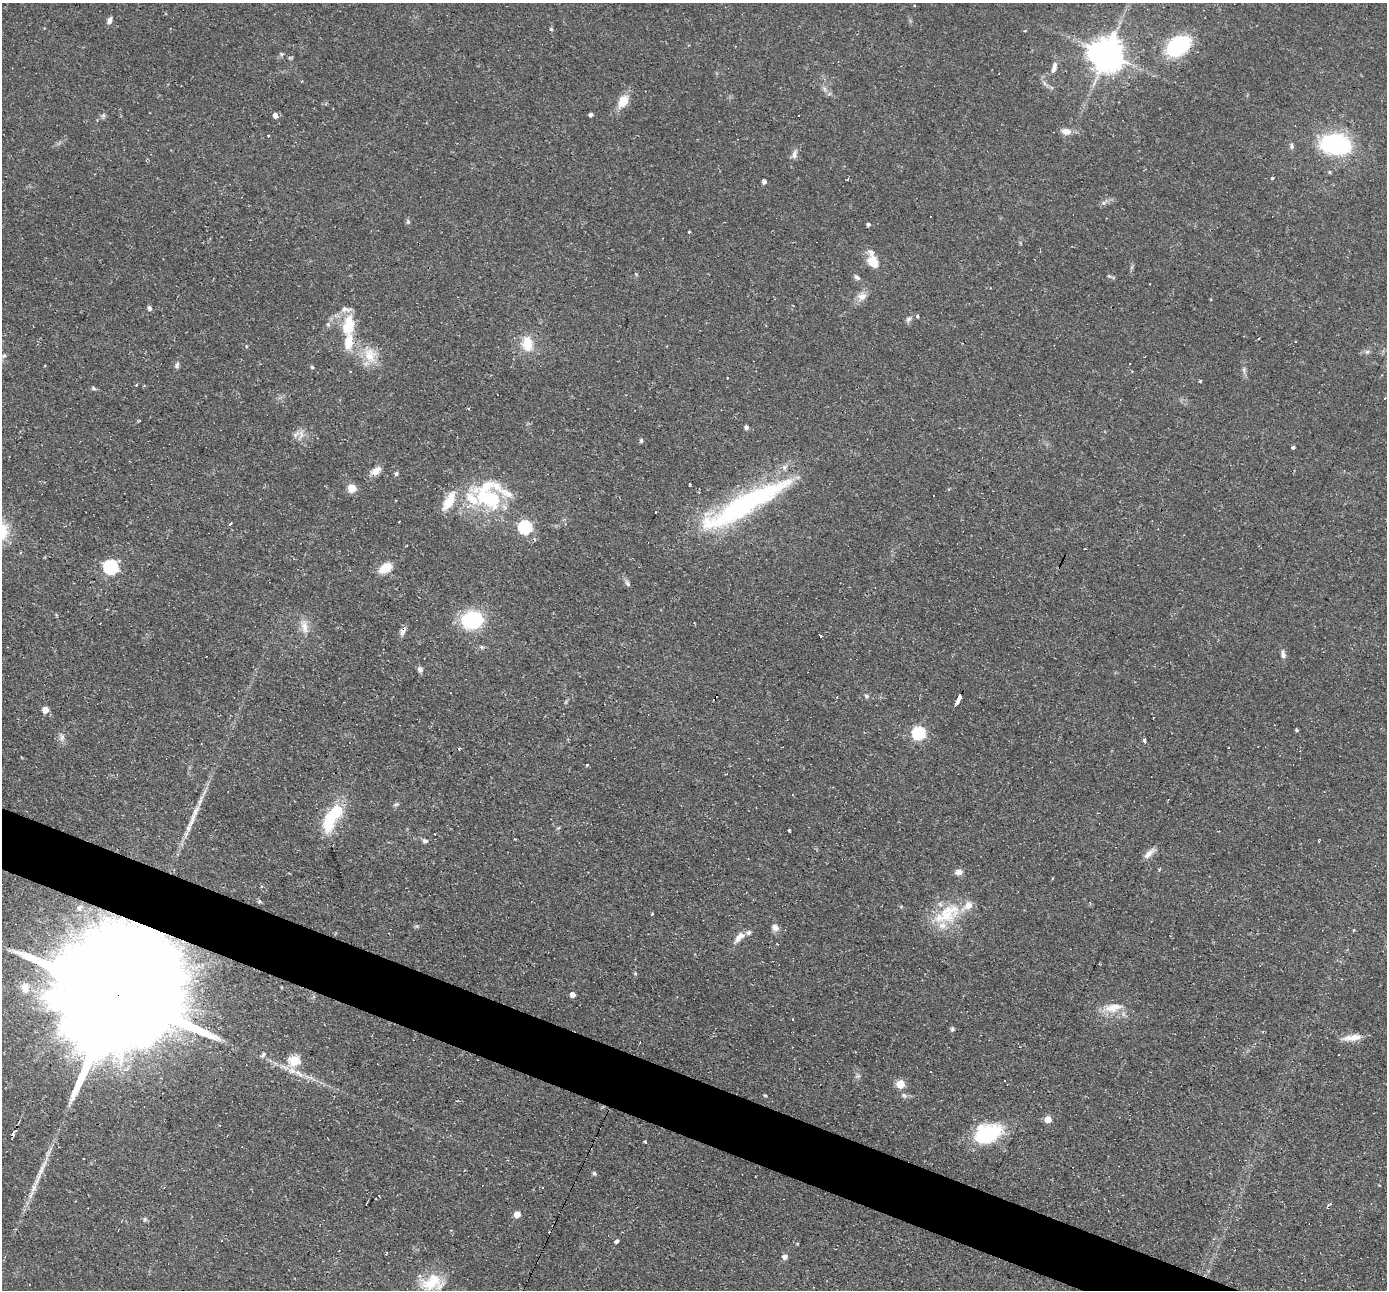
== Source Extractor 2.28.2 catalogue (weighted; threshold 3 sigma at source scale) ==
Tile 6 of 4 x 4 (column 2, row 2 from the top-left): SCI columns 1387-2771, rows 2846-4133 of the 5542 x 5557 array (HDU 1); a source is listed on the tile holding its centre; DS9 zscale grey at full resolution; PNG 1389 x 1292 px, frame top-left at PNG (2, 3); no overlay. Shown black and unused: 4% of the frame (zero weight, under 2 of 3 exposures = <1% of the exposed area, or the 3 px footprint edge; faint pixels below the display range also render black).
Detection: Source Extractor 2.28.2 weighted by HDU 2 'WHT'; one run over the whole footprint, this tile lists its part. Background 0.0583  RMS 0.0047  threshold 0.021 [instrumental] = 3 sigma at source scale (4.5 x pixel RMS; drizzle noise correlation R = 1.50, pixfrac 1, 0.05/0.05 arcsec/px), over >= 5 px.
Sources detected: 136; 12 cosmic-ray / hot-pixel residue — not listed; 10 inside a brighter listed object's ellipse — not listed separately; the other 114 listed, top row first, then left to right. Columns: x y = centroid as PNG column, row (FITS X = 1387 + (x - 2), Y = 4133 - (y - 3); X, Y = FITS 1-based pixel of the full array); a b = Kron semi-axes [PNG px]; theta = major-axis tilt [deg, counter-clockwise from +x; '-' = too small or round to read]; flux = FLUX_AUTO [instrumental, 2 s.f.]
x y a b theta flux
110 20 8 5 71 1.8
551 29 4 4 - 0.52
1178 46 29 20 32 28
1106 54 10 10 - 1000
1054 67 17 7 75 2.7
999 73 3 2 - 0.3
1044 83 7 4 -71 1
825 89 7 4 -71 1.1
623 101 13 10 60 7.6
591 114 4 4 - 1.5
103 115 6 5 - 0.98
275 115 5 5 - 2.3
1066 131 13 9 -6 3.2
268 136 3 2 - 0.73
1336 144 22 14 -8 73
1291 146 9 4 -84 1
794 154 12 6 79 2.1
1329 172 5 4 - 0.57
1272 178 3 3 - 1.2
764 181 4 4 - 1.7
930 217 2 2 - 0.5
408 222 7 5 70 0.83
868 224 4 4 - 1
689 232 3 2 - 0.45
873 262 14 11 -49 8
1109 276 6 4 -42 0.61
857 277 8 5 -42 1.3
862 297 12 10 21 3.6
149 308 7 5 -74 1.2
917 316 3 3 - 1.5
908 319 9 6 45 1.4
348 325 26 14 79 15
1295 341 3 2 - 0.6
527 344 18 13 -83 10
370 355 22 18 -70 10
4 356 6 5 - 0.94
177 365 8 6 73 1.2
312 367 5 4 - 0.6
1244 370 8 4 -90 1.1
728 378 2 2 - 0.4
1200 381 3 3 - 0.57
93 388 6 5 - 0.85
469 408 3 3 - 0.55
746 427 5 5 - 1.1
296 435 13 6 46 2.3
641 440 6 4 75 0.71
1293 447 3 3 - 1.3
376 471 13 8 37 4.2
397 474 5 4 - 0.87
690 484 3 2 - 0.52
352 488 7 7 - 6.9
489 498 47 23 -31 37
449 501 26 10 60 9.3
744 505 104 20 29 98
230 524 5 3 - 0.52
525 527 6 6 - 66
111 567 7 6 - 82
385 568 13 8 32 8.2
627 583 9 6 -53 1.4
472 620 23 19 10 30
304 627 18 9 -82 4.6
403 631 10 6 61 2.4
821 636 4 3 - 1.5
482 647 6 5 - 0.88
1283 655 10 5 -79 1.8
420 670 8 6 -57 1.6
866 696 6 5 - 0.82
958 699 10 3 64 19
45 710 5 5 - 5.1
1296 730 4 3 - 0.56
919 733 6 6 - 59
62 737 10 6 90 1.8
1144 741 5 3 - 1.6
459 748 3 3 - 1
587 765 4 3 - 0.54
396 804 6 4 2 0.77
329 822 23 12 80 17
789 830 3 3 - 0.7
425 841 6 5 - 1.3
1149 853 19 7 44 3
959 872 9 7 2 2.3
260 901 5 4 - 0.9
79 908 6 5 - 0.96
947 913 39 25 32 22
652 914 3 2 - 0.61
775 927 9 6 -33 2.5
1354 930 3 3 - 0.87
739 937 17 8 44 4
635 973 4 4 - 0.48
184 979 25 11 65 12
25 988 14 10 -81 3.9
119 990 91 23 65 43000
573 995 5 4 - 2.8
1114 1007 19 14 19 8.2
952 1029 5 5 - 0.91
1352 1037 25 7 6 4.9
263 1054 7 5 42 1.2
294 1060 6 6 - 22
292 1071 12 9 -23 3.9
308 1077 18 4 -17 3.2
1005 1080 3 2 - 0.84
900 1084 5 5 - 13
765 1095 4 4 - 0.49
904 1095 9 6 -37 1.4
1048 1119 5 5 - 7.6
988 1133 29 18 18 33
13 1134 5 4 - 1.7
645 1142 3 3 - 2.7
594 1173 5 4 - 0.96
517 1214 5 5 - 5.3
145 1219 6 4 72 0.64
616 1241 4 3 - 2.2
785 1257 7 6 - 1.8
432 1283 29 19 8 15
Overlapping masked pixels (flux is a lower limit): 3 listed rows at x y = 525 527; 403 631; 119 990